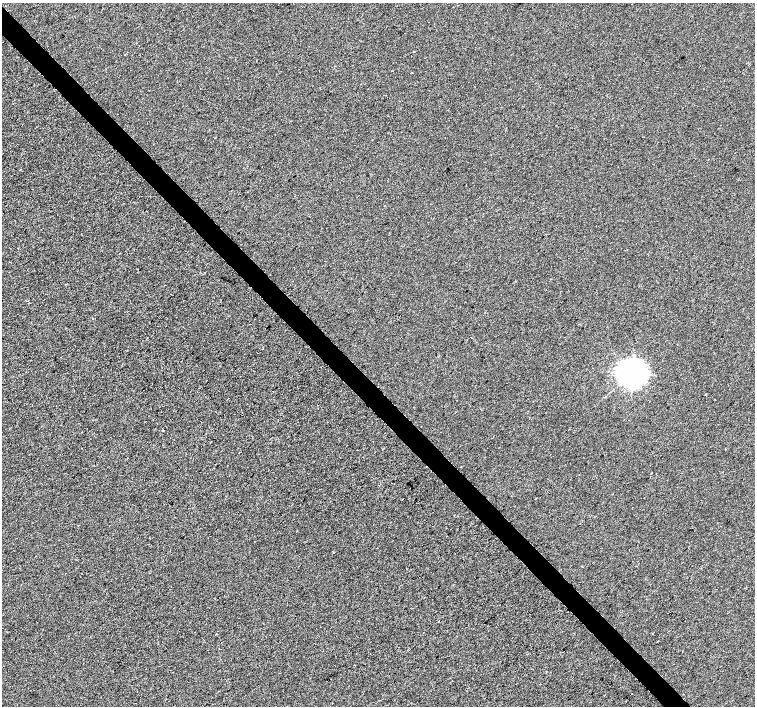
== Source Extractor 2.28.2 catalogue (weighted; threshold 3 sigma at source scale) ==
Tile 11 of 4 x 4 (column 3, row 3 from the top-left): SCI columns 3015-4520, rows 1625-3032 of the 6025 x 5999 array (HDU 1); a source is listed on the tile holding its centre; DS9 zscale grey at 2 x 2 block average (1 PNG px = mean of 2 x 2 image px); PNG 757 x 708 px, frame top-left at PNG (2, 3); no overlay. Shown black and unused: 4% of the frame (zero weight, under 2 of 3 exposures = <1% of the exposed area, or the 3 px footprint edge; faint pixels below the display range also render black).
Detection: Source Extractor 2.28.2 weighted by HDU 2 'WHT'; one run over the whole footprint, this tile lists its part. Background 9.28e-04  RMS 0.0056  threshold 0.0254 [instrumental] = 3 sigma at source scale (4.5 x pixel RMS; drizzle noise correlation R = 1.50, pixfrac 1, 0.0396/0.0396 arcsec/px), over >= 5 px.
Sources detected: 12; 1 cosmic-ray / hot-pixel residue — not listed; the other 11 listed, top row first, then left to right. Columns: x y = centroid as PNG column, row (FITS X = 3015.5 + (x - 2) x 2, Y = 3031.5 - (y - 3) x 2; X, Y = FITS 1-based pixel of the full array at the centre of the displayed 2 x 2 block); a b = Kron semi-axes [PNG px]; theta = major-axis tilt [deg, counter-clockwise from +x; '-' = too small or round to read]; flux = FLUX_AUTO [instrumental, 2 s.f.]
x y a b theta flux
414 51 2 2 - 0.56
633 373 7 7 - 1100
413 407 2 2 - 0.4
163 430 2 2 - 3.7
460 467 2 2 - 0.75
656 474 2 2 - 0.6
454 515 2 2 - 0.66
439 622 2 2 - 0.71
658 641 2 2 - 0.65
280 642 2 2 - 0.61
632 694 2 2 - 0.94
Diffuse or blended objects may show on this block-average render without a row.